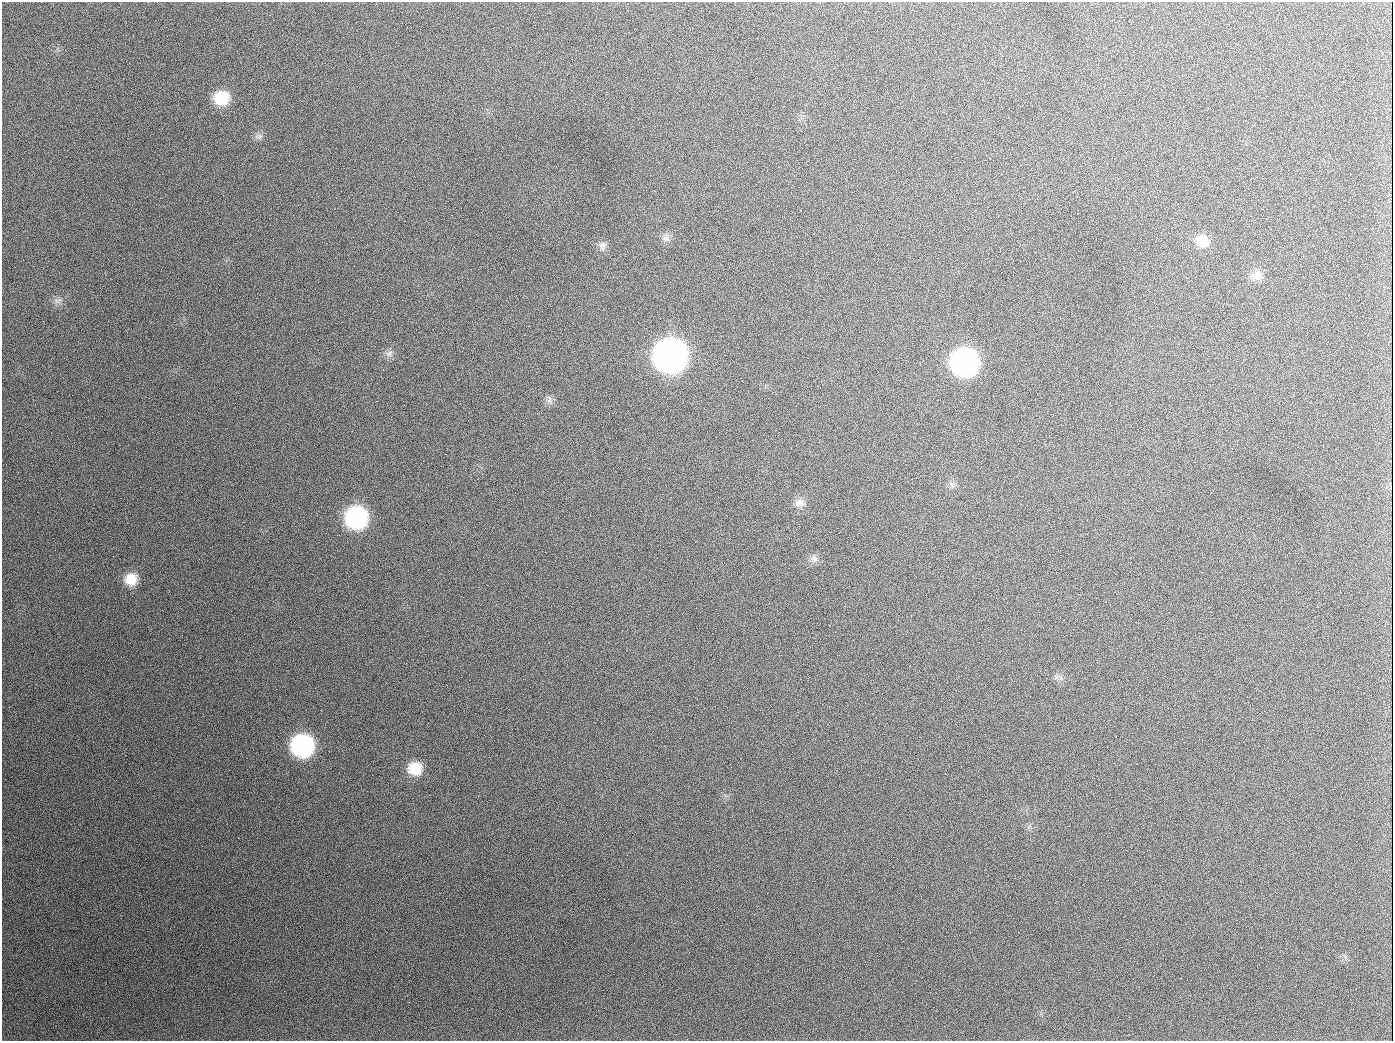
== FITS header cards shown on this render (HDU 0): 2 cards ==
NAXIS1  =                 1391
NAXIS2  =                 1039

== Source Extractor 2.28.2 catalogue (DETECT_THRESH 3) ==
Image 1391 x 1039 px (HDU 0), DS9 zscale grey, 1 PNG px = 1 image px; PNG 1395 x 1043 px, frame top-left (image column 1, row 1039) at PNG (2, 2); no overlay
Background 1790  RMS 77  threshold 230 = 3 sigma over >= 5 px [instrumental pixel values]
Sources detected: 20; all 20 listed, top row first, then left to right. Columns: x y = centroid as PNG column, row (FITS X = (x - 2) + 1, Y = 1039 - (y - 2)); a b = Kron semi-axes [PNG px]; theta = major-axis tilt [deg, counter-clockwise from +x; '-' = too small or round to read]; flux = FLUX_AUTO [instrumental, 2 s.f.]
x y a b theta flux
221 98 16 15 - 1.7e+05
189 126 2 2 - 6.9e+03
259 136 11 6 13 1.9e+04
666 238 12 6 -14 2.2e+04
1202 241 16 14 -36 7.6e+04
602 246 13 9 -90 2.8e+04
1256 276 16 12 18 5.0e+04
57 301 11 6 21 2.3e+04
389 353 12 5 34 1.9e+04
670 356 18 17 - 4.7e+06
964 362 17 16 - 2.0e+06
549 400 13 5 89 1.9e+04
952 485 9 7 -80 1.9e+04
799 503 14 11 15 3.6e+04
356 517 16 16 - 8.4e+05
814 558 11 8 -44 2.5e+04
131 579 14 13 - 1.0e+05
302 745 16 16 - 8.8e+05
415 768 16 15 - 1.1e+05
944 1026 2 2 - 5.5e+03